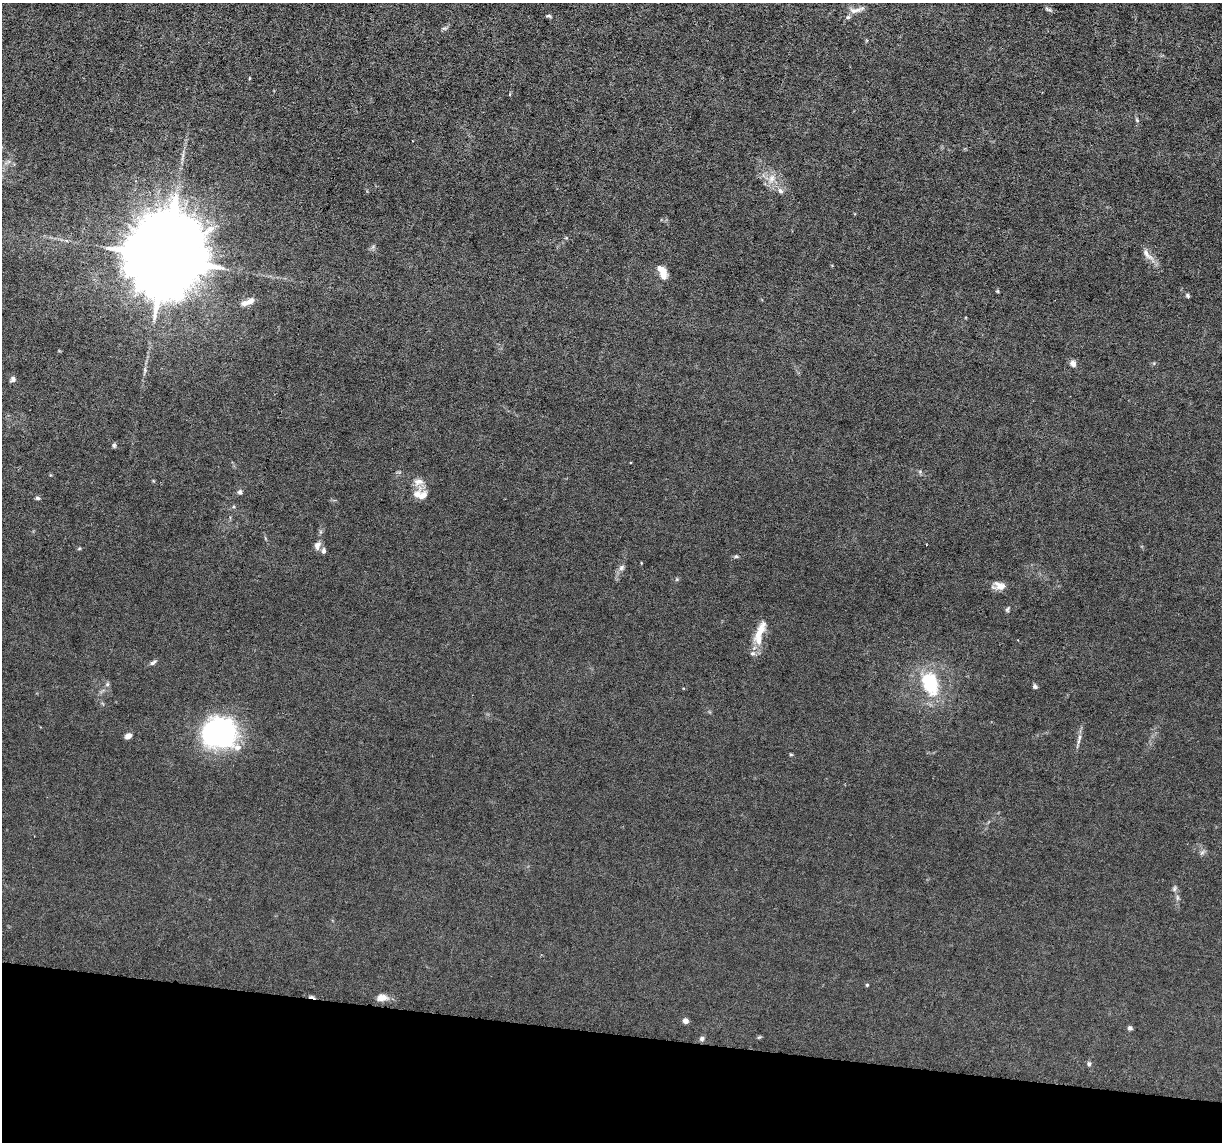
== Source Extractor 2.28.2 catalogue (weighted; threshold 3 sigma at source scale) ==
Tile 15 of 4 x 4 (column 3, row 4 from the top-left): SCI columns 2443-3662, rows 235-1374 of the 4883 x 4908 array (HDU 1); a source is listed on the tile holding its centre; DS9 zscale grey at full resolution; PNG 1224 x 1144 px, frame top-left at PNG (2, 3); no overlay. Shown black and unused: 10% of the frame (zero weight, under 3 of 6 exposures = <1% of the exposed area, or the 3 px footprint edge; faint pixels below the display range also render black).
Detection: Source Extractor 2.28.2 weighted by HDU 2 'WHT'; one run over the whole footprint, this tile lists its part. Background 0.0122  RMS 0.0026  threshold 0.0108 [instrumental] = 3 sigma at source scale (4.09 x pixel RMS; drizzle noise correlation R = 1.36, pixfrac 0.8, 0.05/0.05 arcsec/px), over >= 5 px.
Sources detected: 52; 1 cosmic-ray / hot-pixel residue — not listed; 7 inside a brighter listed object's ellipse — not listed separately; the other 44 listed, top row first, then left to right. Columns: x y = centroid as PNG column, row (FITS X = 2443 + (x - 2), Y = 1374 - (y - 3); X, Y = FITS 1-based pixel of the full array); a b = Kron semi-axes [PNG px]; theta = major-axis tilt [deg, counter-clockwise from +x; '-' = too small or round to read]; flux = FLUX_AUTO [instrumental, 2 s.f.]
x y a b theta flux
855 10 19 7 7 1.6
549 16 8 4 -7 0.38
444 28 8 4 -1 0.39
249 78 4 3 - 0.27
1137 120 6 4 -71 0.33
772 178 13 8 66 2
780 191 8 6 -47 0.8
1147 255 23 7 -49 1.9
165 258 26 18 75 5500
662 270 13 7 -42 2.5
997 291 4 4 - 0.25
1188 296 6 5 - 0.39
250 301 14 8 32 1.4
1073 363 7 6 - 1.2
13 379 7 6 - 0.68
114 445 6 5 - 0.38
240 492 6 6 - 0.56
422 496 16 14 -84 2.4
38 498 6 4 -3 0.44
317 545 10 7 67 1.3
79 548 6 4 2 0.27
324 551 8 6 -90 0.67
736 556 6 4 19 0.35
621 568 7 6 - 0.66
999 586 15 9 -12 1.9
1007 609 8 5 69 0.41
760 630 30 9 62 3.6
153 663 9 5 33 0.57
107 684 7 5 46 0.46
930 684 29 18 -70 13
1035 686 6 5 - 0.55
220 733 27 24 -14 55
128 736 6 5 - 1.4
1079 741 11 4 79 0.72
791 755 5 3 - 0.25
1175 889 8 4 81 0.49
1177 897 7 4 -72 0.45
867 985 4 4 - 0.25
382 998 14 9 1 1.8
685 1021 4 4 - 1.8
1130 1028 5 5 - 0.55
759 1037 6 4 18 0.27
702 1039 6 6 - 0.66
1089 1064 6 5 - 0.47